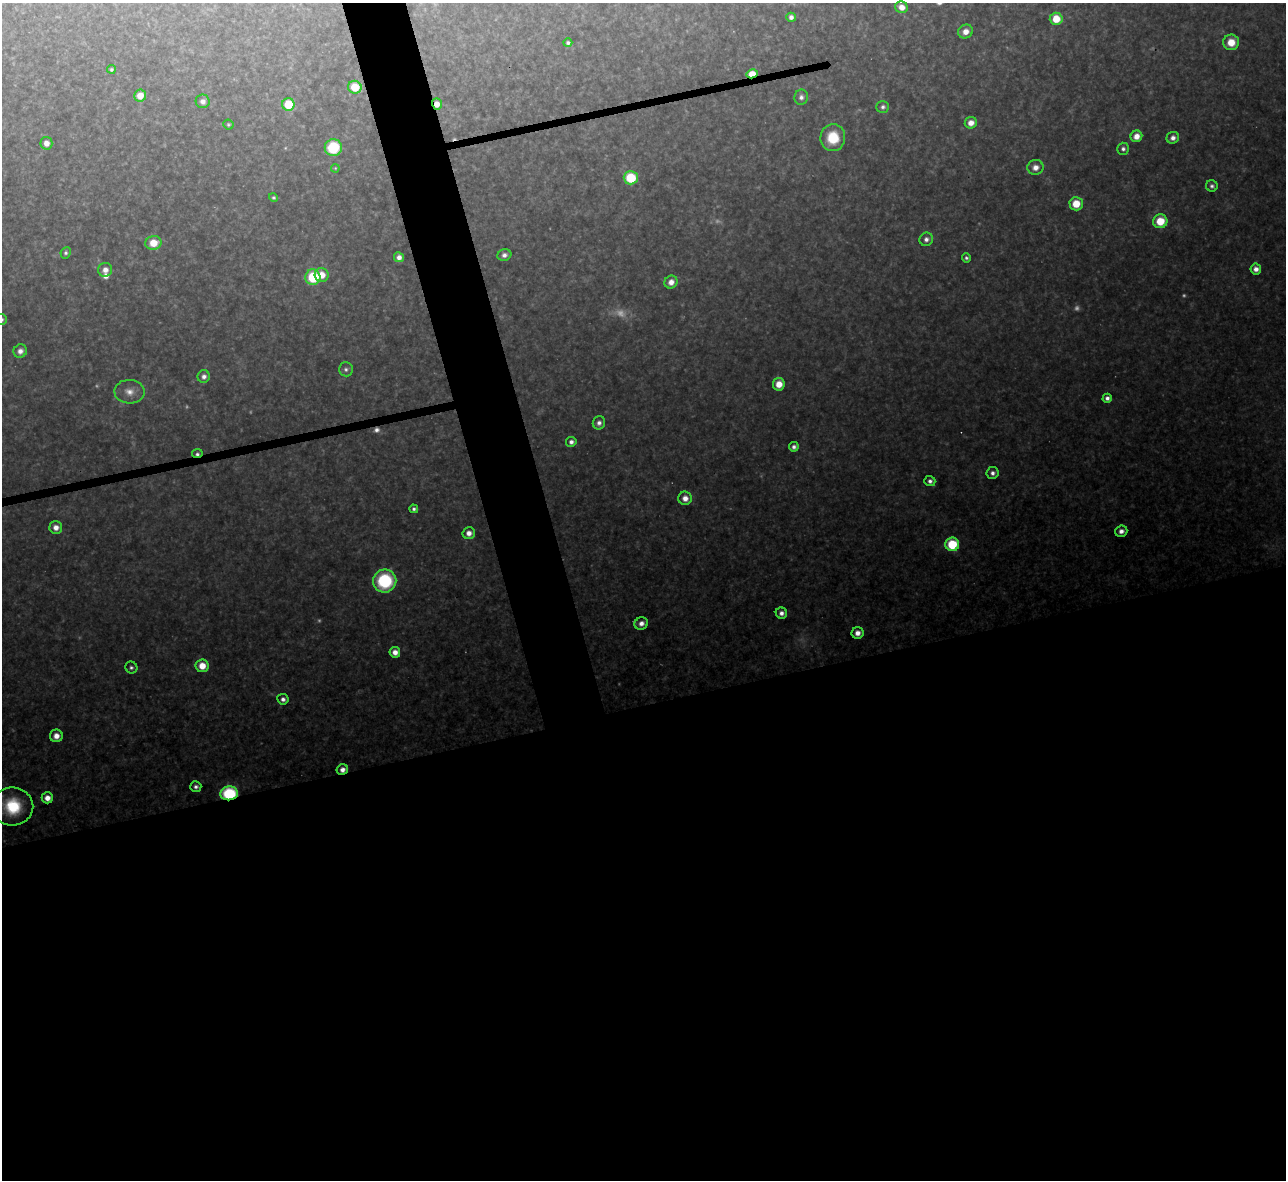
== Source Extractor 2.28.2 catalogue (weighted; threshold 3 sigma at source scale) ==
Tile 15 of 4 x 4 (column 3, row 4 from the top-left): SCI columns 2567-3850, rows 142-1319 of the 5133 x 5115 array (HDU 1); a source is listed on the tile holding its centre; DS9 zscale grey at full resolution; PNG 1288 x 1182 px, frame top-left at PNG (2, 3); each listed source drawn as its Kron ellipse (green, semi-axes under 4 px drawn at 4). Shown black and unused: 44% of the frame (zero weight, under 3 of 4 exposures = <1% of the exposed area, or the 3 px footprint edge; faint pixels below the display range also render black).
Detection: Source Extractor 2.28.2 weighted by HDU 2 'WHT'; one run over the whole footprint, this tile lists its part. Background 0.325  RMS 0.019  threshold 0.0868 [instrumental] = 3 sigma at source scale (4.5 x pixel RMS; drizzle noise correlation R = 1.50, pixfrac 1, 0.05/0.05 arcsec/px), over >= 5 px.
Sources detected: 87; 9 too faint to see at this stretch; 3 cosmic-ray / hot-pixel residue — neither listed nor drawn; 1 inside a brighter listed object's ellipse — not listed separately; the other 74 listed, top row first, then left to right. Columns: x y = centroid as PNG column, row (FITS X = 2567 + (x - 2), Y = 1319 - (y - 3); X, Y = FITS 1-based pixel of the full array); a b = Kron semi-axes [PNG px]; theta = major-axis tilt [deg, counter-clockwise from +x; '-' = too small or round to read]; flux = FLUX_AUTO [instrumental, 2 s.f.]
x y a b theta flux
901 7 6 6 - 20
791 17 5 4 - 8.9
1056 19 6 6 - 46
966 31 8 6 27 17
1231 42 8 8 - 36
568 43 4 4 - 6.1
111 69 4 4 - 3.9
752 74 6 4 12 60
355 87 7 6 - 59
140 95 6 6 - 23
801 97 7 6 - 8.9
203 101 7 7 - 12
288 104 6 6 - 65
437 104 6 5 - 18
883 107 6 6 - 6.8
971 123 6 5 - 19
228 124 5 5 - 3.4
1136 136 6 5 - 20
833 138 13 12 - 64
1173 138 6 5 - 12
46 143 6 6 - 15
333 148 8 8 - 100
1123 149 6 5 - 6.7
1035 167 8 7 - 17
335 168 4 3 - 2.1
631 178 7 6 - 98
1212 186 6 5 - 6.3
273 198 4 4 - 3.9
1076 204 6 6 - 44
1160 221 7 7 - 59
926 239 7 6 - 9.4
153 243 8 7 - 41
66 253 6 5 - 4.8
504 255 7 6 - 9.2
399 257 5 5 - 12
966 258 4 4 - 4.9
1256 269 5 5 - 16
105 270 7 7 - 14
322 275 7 7 - 29
313 277 8 7 - 100
671 282 7 6 - 17
2 319 5 5 - 4.4
20 351 7 6 - 12
346 369 7 7 - 6.7
204 376 6 6 - 9.4
779 384 6 6 - 29
129 392 15 12 -2 24
1107 398 4 4 - 9.7
599 423 7 6 - 10
571 442 5 5 - 10
794 447 5 4 - 8.1
197 453 5 3 - 4.7
993 473 6 6 - 9.5
930 481 5 5 - 7.9
685 498 7 6 - 18
414 509 4 4 - 6
56 527 6 6 - 17
1121 531 6 5 - 12
469 533 6 6 - 14
952 544 7 6 - 100
385 581 11 11 - 170
781 613 6 5 - 11
641 623 7 6 - 14
858 633 6 5 - 16
395 652 5 5 - 18
202 666 6 6 - 36
131 668 6 5 - 5.9
283 699 5 5 - 9.1
56 736 6 6 - 19
342 769 6 5 - 14
196 787 5 5 - 7.5
229 793 9 7 7 170
47 798 5 5 - 20
12 807 21 19 0 120
Overlapping masked pixels (flux is a lower limit): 5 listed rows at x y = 752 74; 437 104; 197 453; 342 769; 229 793
Isophote crosses this tile's border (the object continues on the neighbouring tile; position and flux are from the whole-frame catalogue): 2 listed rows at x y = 2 319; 12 807